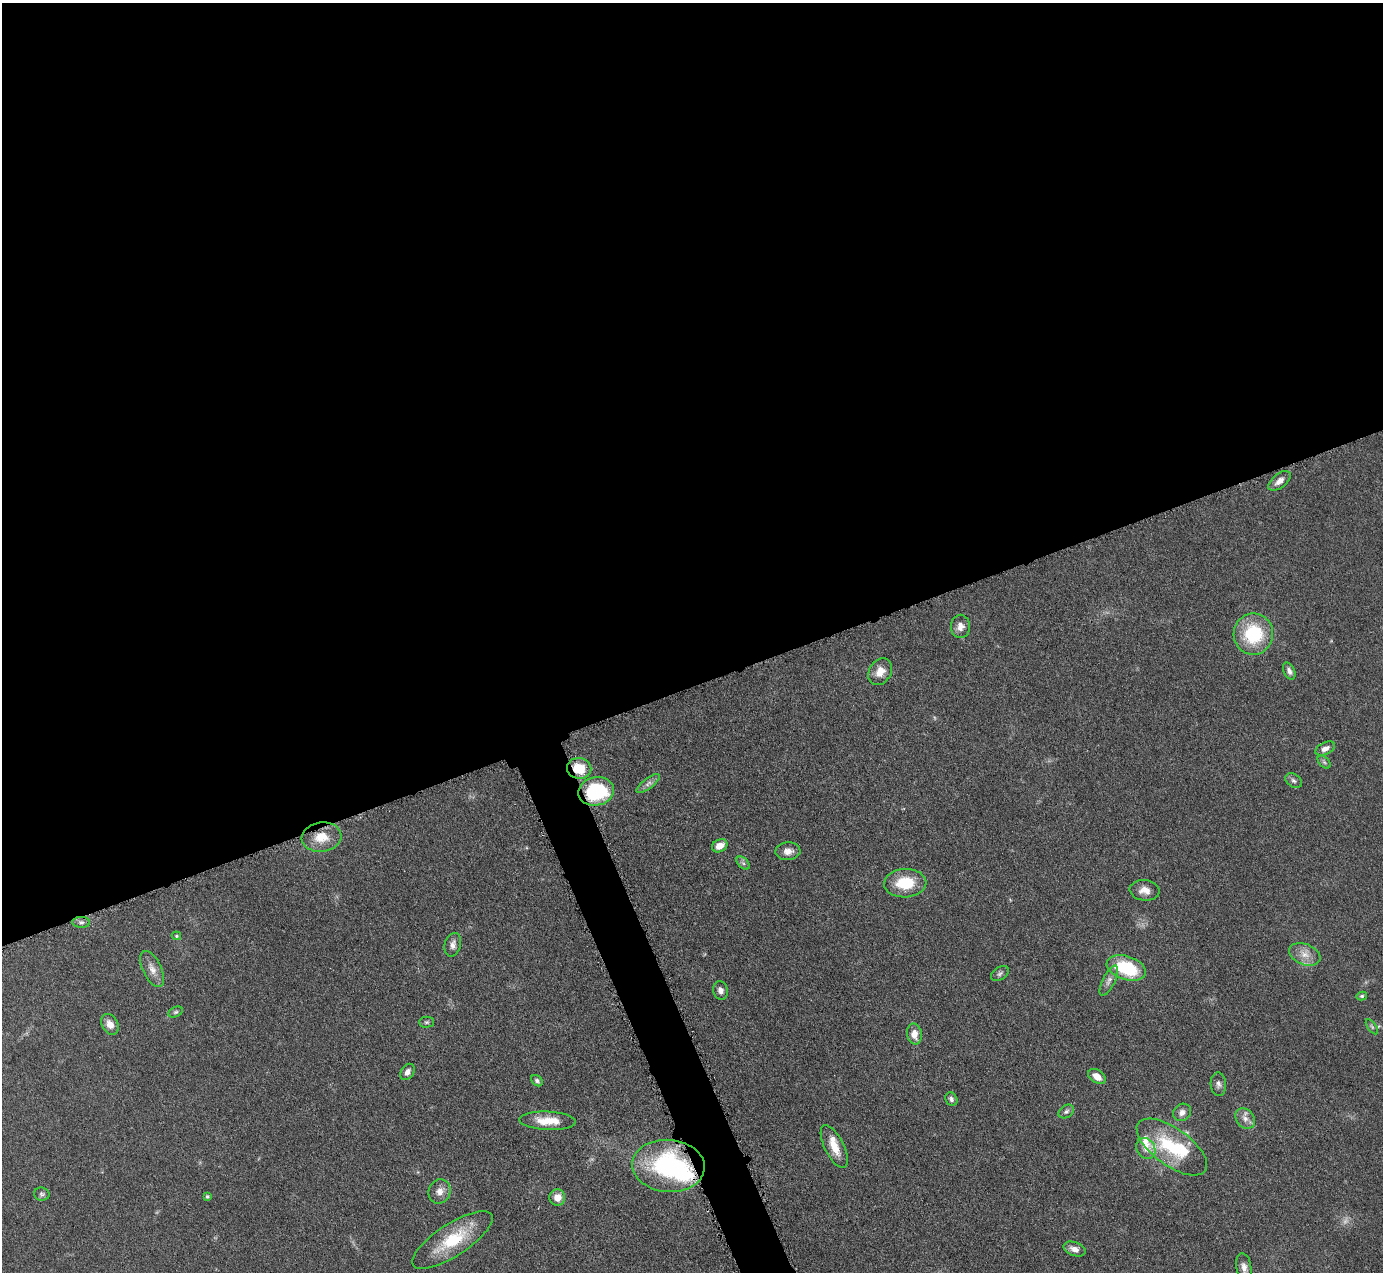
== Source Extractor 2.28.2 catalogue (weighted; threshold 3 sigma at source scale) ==
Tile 2 of 4 x 4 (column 2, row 1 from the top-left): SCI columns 1385-2765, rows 4094-5363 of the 5530 x 5515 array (HDU 1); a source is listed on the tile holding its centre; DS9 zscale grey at full resolution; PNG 1385 x 1274 px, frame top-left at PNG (2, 3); each listed source drawn as its Kron ellipse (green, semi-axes under 4 px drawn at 4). Shown black and unused: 56% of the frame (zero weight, under 4 of 8 exposures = <1% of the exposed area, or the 3 px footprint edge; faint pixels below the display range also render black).
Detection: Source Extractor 2.28.2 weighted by HDU 2 'WHT'; one run over the whole footprint, this tile lists its part. Background 0.0476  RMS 0.0039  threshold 0.0158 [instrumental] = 3 sigma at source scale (4.09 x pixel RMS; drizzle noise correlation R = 1.36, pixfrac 0.8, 0.05/0.05 arcsec/px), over >= 5 px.
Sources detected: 57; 1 too faint to see at this stretch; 1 inside a brighter object's white glare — neither listed nor drawn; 3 inside a brighter listed object's ellipse — not listed separately; the other 52 listed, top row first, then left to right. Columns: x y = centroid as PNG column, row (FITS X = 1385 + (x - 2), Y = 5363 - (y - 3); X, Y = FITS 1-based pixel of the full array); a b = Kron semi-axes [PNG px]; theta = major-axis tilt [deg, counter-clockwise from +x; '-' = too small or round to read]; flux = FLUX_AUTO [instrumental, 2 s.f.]
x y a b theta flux
1279 481 13 7 39 2.7
960 626 11 9 -90 2.7
1253 634 20 20 - 23
1289 671 9 5 -65 1.4
880 672 14 11 60 4
1325 749 10 6 26 2.2
1324 762 8 4 -45 0.8
579 768 12 10 -10 9.1
1294 781 9 6 -32 1.1
648 784 14 5 37 1.7
596 791 18 14 12 28
321 837 20 14 7 7.7
720 846 8 6 30 3.9
788 851 12 9 2 2.7
743 863 8 5 -45 0.92
905 883 21 14 3 13
1145 890 15 10 -7 3.2
81 922 9 5 -1 1.1
176 936 5 4 - 0.43
453 945 12 8 74 2.1
1305 954 16 10 -21 4
1126 968 20 11 -17 23
152 969 19 9 -64 3.3
1000 973 10 6 33 1
1109 981 17 6 64 2
720 990 9 7 -75 1.8
1362 996 5 4 - 0.65
176 1012 7 5 26 0.7
426 1022 7 5 1 0.72
110 1024 11 8 -61 2.9
1372 1027 9 4 -55 0.71
914 1034 10 7 -81 4
407 1072 9 6 55 1.9
1097 1076 10 6 -34 3.7
537 1081 6 5 - 0.84
1218 1084 12 7 -86 1.5
951 1099 7 5 -59 1
1066 1111 8 6 33 1.1
1182 1112 9 8 - 2.2
1245 1118 11 8 -51 2.4
548 1121 28 9 -2 7.7
834 1146 23 9 -63 6.3
1172 1147 41 18 -36 24
1146 1148 11 9 -59 2.3
668 1166 36 26 -5 52
440 1191 12 11 - 3
42 1194 8 6 -3 0.92
207 1197 4 4 - 0.57
557 1198 8 8 - 3.6
452 1240 47 16 33 18
1075 1249 11 6 -20 2.3
1244 1267 14 7 -80 2.3
Overlapping masked pixels (flux is a lower limit): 2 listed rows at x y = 579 768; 668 1166
Isophote crosses this tile's border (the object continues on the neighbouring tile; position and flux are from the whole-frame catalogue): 1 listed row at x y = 1244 1267